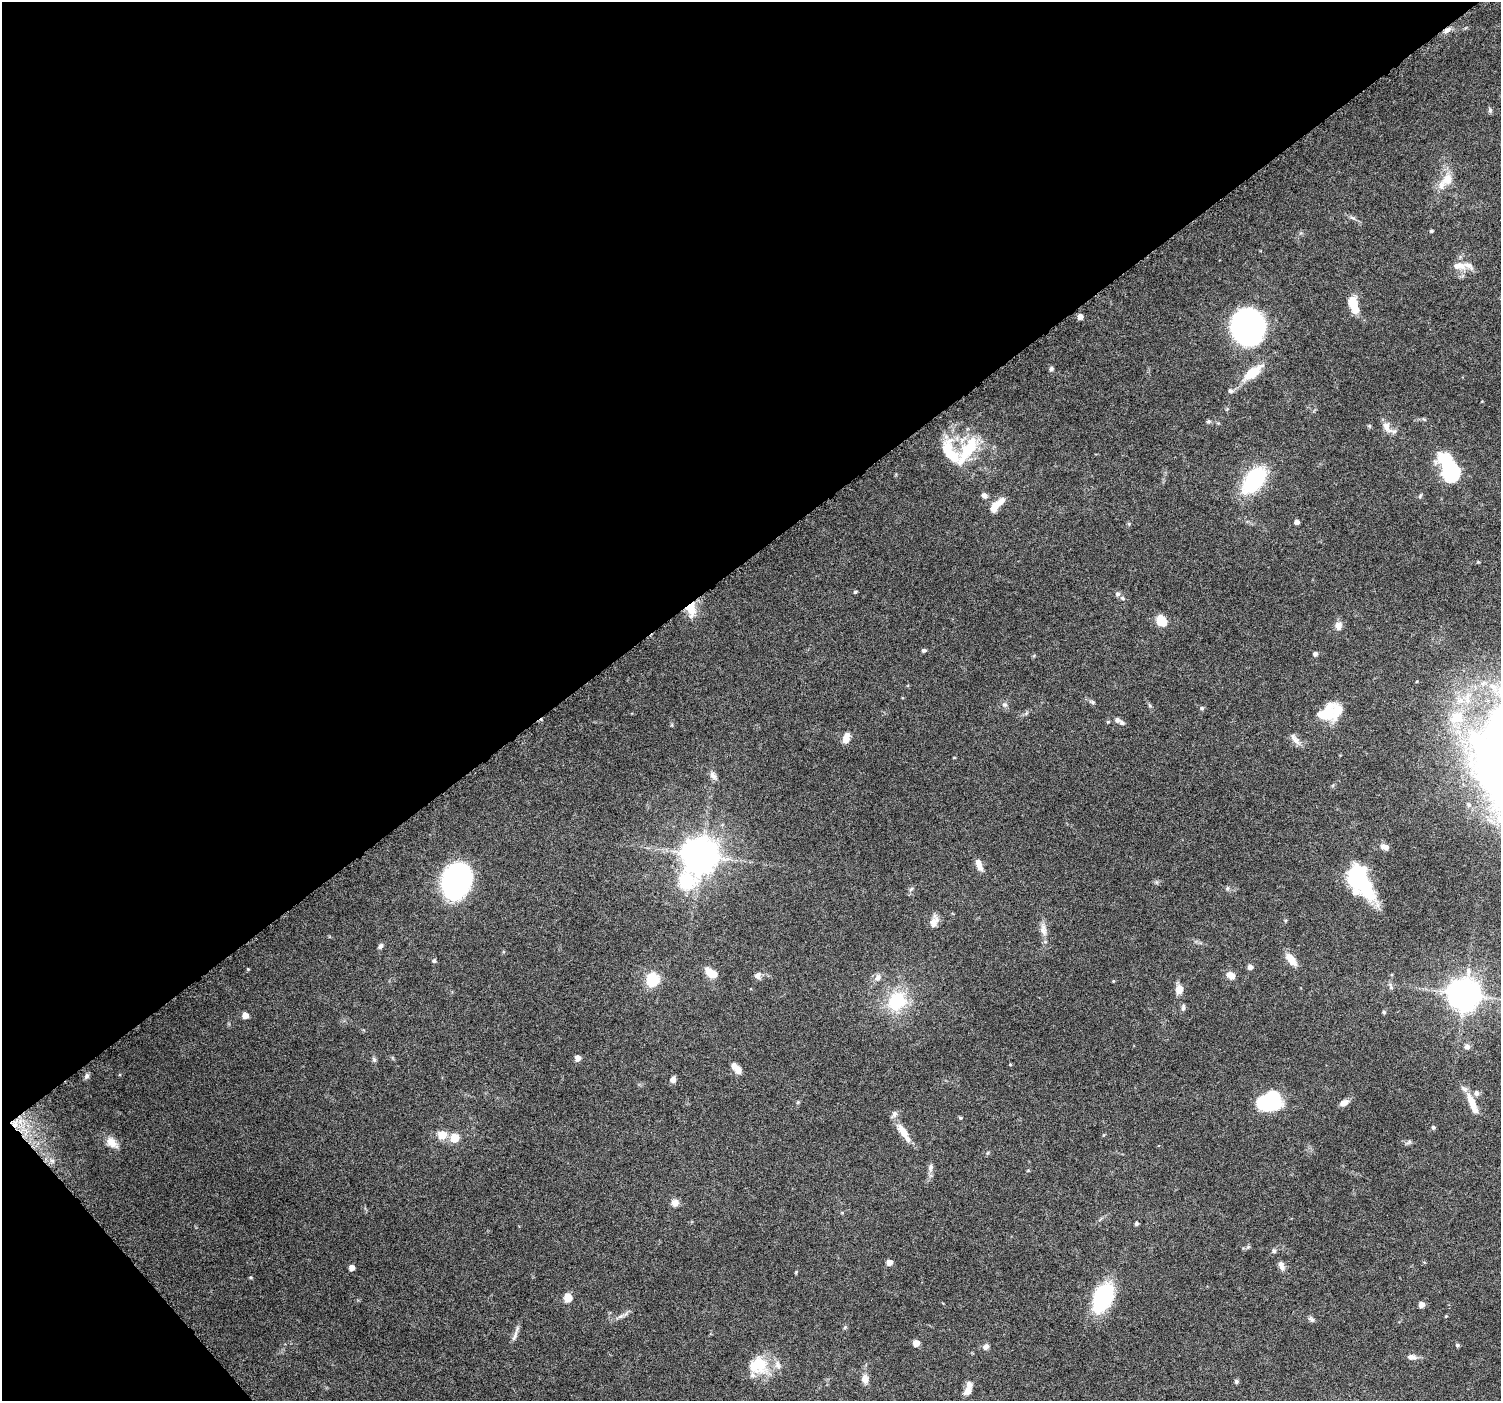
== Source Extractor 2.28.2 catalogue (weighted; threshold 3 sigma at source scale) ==
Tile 5 of 4 x 4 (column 1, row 2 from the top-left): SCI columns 14-1512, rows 3017-4415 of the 6018 x 5967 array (HDU 1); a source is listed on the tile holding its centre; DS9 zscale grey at full resolution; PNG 1503 x 1403 px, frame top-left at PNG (2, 2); no overlay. Shown black and unused: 41% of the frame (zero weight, under 6 of 12 exposures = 1% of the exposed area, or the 3 px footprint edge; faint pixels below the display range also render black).
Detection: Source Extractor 2.28.2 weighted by HDU 2 'WHT'; one run over the whole footprint, this tile lists its part. Background 0.0622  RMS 0.0027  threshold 0.011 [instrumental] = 3 sigma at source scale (4.09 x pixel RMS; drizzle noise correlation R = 1.36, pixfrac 0.8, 0.0396/0.0396 arcsec/px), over >= 5 px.
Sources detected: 127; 4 inside a brighter object's white glare — not listed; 11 inside a brighter listed object's ellipse — not listed separately; the other 112 listed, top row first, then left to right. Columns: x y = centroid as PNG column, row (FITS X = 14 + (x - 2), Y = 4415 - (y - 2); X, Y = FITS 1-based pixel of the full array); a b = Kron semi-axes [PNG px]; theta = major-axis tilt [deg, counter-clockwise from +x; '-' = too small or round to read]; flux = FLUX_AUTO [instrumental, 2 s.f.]
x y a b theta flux
1447 30 9 6 37 1.3
1490 110 8 5 -81 0.5
1447 179 17 14 52 3.4
1353 218 8 3 -19 0.51
1431 231 4 3 - 0.35
1459 266 21 10 -3 2.9
1353 304 19 9 -71 4.8
1080 317 5 4 - 1.8
1247 327 29 24 89 80
1051 369 6 5 - 0.6
1253 373 27 11 38 6.1
1230 391 7 6 - 0.69
1208 421 6 5 - 0.4
1369 426 6 4 -89 0.3
1386 427 16 9 -61 2.2
968 449 46 16 57 11
1451 473 22 18 -58 17
1254 480 32 18 51 20
984 495 8 6 -36 0.86
1420 496 8 4 55 0.36
995 505 15 9 69 2.6
1296 522 5 4 - 1
855 592 4 4 - 0.37
1118 594 7 6 - 0.61
691 608 13 8 -86 5.9
1161 620 12 9 -56 4
1339 625 11 8 73 1.5
924 650 5 4 - 0.55
1315 654 4 4 - 0.93
1092 702 7 5 -22 0.44
1005 705 8 7 - 0.73
1202 708 6 5 - 0.42
1326 713 29 17 45 6.4
1456 717 23 18 33 7.7
1117 720 6 6 - 0.77
1108 722 5 4 - 0.27
846 738 12 7 73 2.2
1295 739 20 7 -51 1.4
713 775 11 7 -54 1.1
1469 805 6 5 - 0.45
1384 847 12 7 -12 1.2
700 855 10 10 - 530
979 865 14 6 -70 2.1
456 881 29 23 73 69
1362 881 45 16 -69 16
687 882 8 8 - 38
1227 888 6 4 89 0.39
911 889 7 4 45 0.46
934 921 18 9 71 1.7
1043 930 17 8 -80 1.9
380 946 7 5 55 0.69
1291 959 17 8 -49 2.7
434 961 6 5 - 0.46
1250 967 5 5 - 1.1
248 969 4 3 - 0.22
711 973 14 8 -37 3.2
758 975 10 8 -90 1
1231 975 9 7 -35 2.1
878 978 10 7 52 1.3
653 979 6 6 - 31
1113 981 5 3 - 0.19
1179 990 11 8 76 2.1
1464 994 10 9 - 420
896 1001 24 20 47 12
1183 1008 9 4 80 0.61
1384 1012 5 4 - 0.36
245 1015 5 5 - 2.4
1467 1046 8 7 - 0.82
578 1058 5 5 - 2
374 1059 8 5 -63 0.46
1010 1064 5 3 - 0.19
737 1068 14 7 -50 2.3
86 1076 9 6 62 0.66
673 1080 6 6 - 1.3
1270 1101 22 16 23 22
1472 1101 22 9 -63 3.6
1344 1102 12 7 23 1.4
894 1114 11 7 63 0.9
960 1118 5 4 - 0.34
15 1123 11 8 66 2.6
1433 1127 5 4 - 0.55
903 1132 21 8 -54 3.7
442 1135 11 9 5 2.8
455 1138 11 10 - 3
112 1142 18 10 -43 2.6
1408 1142 10 4 27 0.51
52 1161 6 6 - 0.78
930 1167 11 7 82 1
675 1203 9 8 - 1.4
842 1213 5 3 - 0.24
1136 1223 4 4 - 0.55
1274 1251 7 5 -75 0.46
889 1262 5 5 - 2
1281 1265 11 7 -68 1.2
352 1268 4 4 - 1.8
796 1272 5 4 - 0.24
568 1298 7 6 - 3.4
1103 1298 26 16 63 24
1421 1305 5 5 - 1.8
621 1316 8 5 31 0.72
1446 1316 5 4 - 0.22
1311 1319 10 5 -36 0.57
845 1327 6 4 46 0.32
515 1336 18 4 69 1.1
916 1343 5 5 - 3.1
1457 1345 5 4 - 0.49
986 1347 9 7 37 0.91
1412 1357 14 6 -6 1.2
759 1364 31 20 -56 7.7
865 1379 11 8 -83 1.7
1236 1381 6 5 - 0.47
968 1388 20 8 72 2
Overlapping masked pixels (flux is a lower limit): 3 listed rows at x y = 1447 30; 691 608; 15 1123